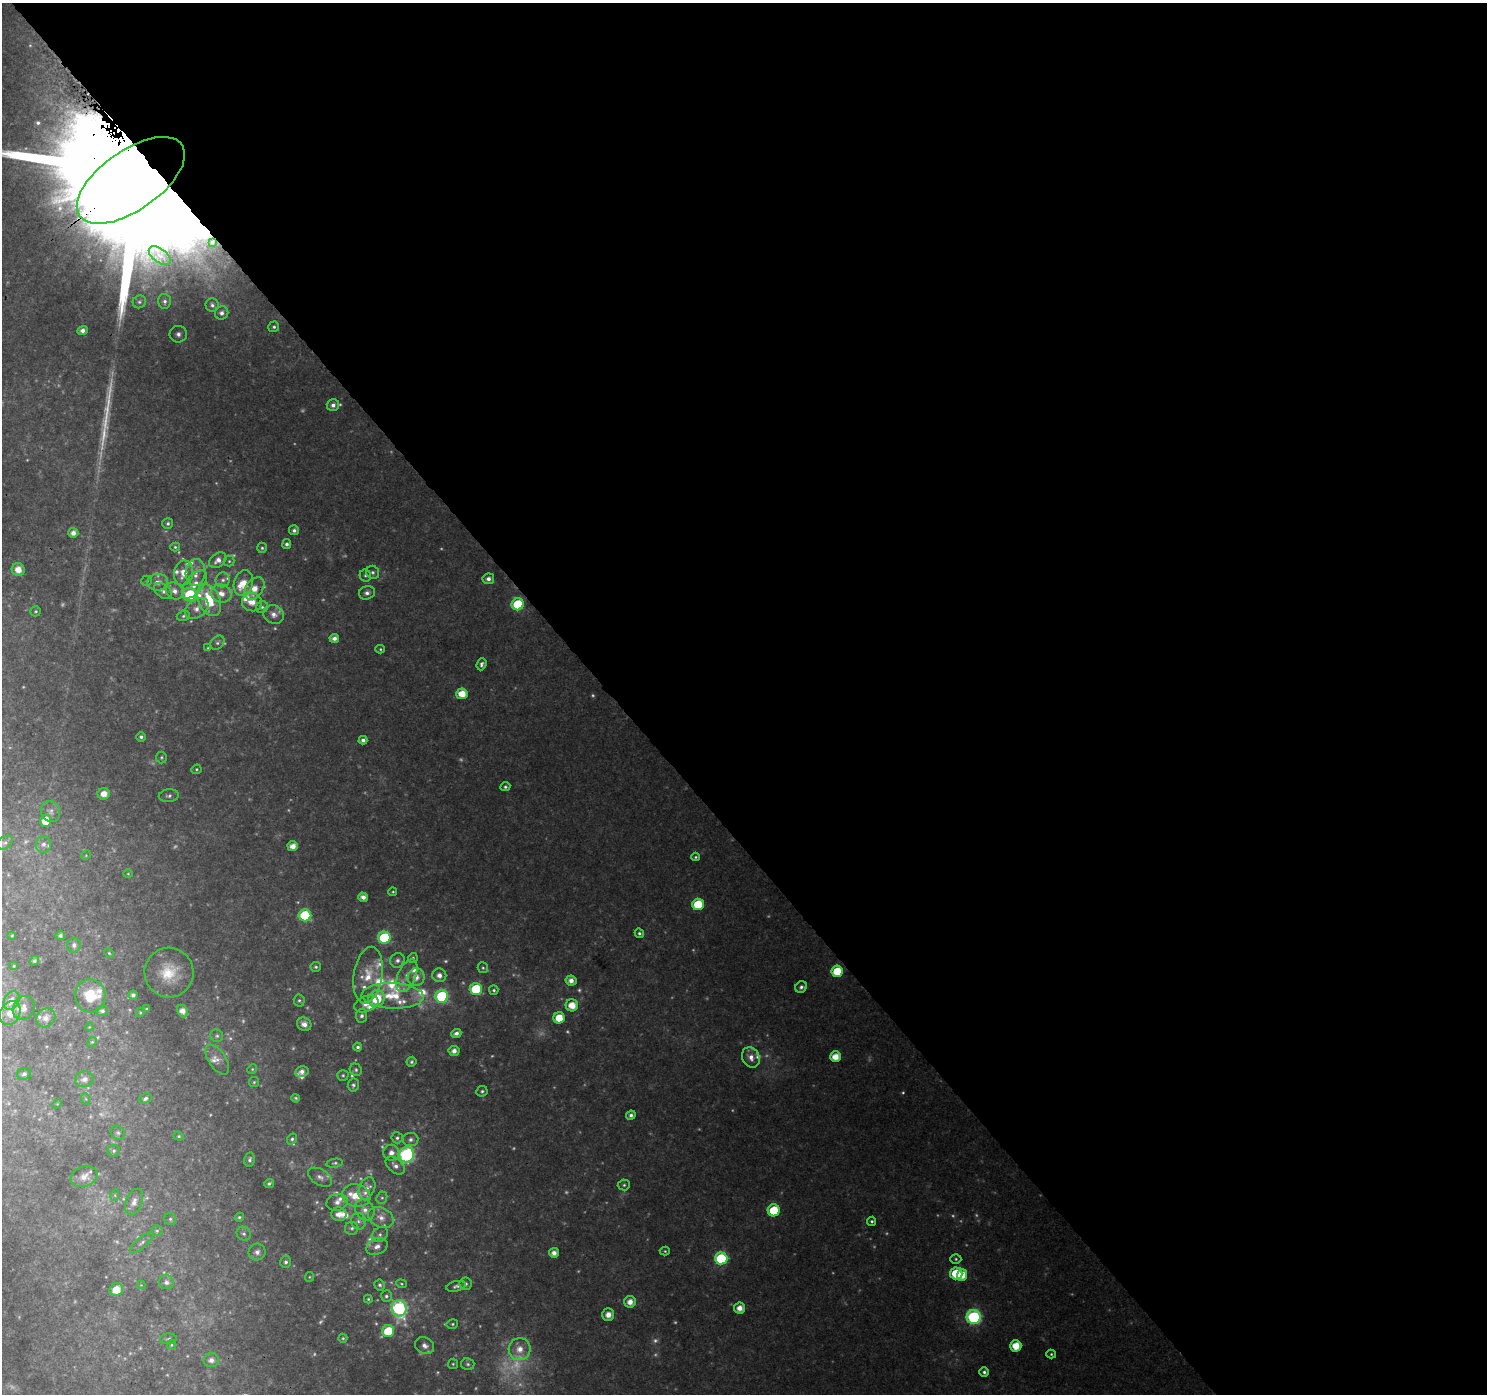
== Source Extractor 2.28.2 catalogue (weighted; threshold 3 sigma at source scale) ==
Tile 8 of 4 x 4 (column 4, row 2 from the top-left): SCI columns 4504-5988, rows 2957-4348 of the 6040 x 5978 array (HDU 1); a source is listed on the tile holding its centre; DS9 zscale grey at full resolution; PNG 1489 x 1396 px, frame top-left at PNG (2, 3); each listed source drawn as its Kron ellipse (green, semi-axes under 4 px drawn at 4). Shown black and unused: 59% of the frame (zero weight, under 3 of 4 exposures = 5% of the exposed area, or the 3 px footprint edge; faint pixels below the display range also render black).
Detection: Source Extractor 2.28.2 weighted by HDU 2 'WHT'; one run over the whole footprint, this tile lists its part. Background 0.0414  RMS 0.0039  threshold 0.0175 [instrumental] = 3 sigma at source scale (4.5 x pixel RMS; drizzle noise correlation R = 1.50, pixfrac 1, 0.0396/0.0396 arcsec/px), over >= 5 px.
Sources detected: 335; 98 too faint to see at this stretch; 1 long thin detection or spike segment (spike, bleed or trail) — neither listed nor drawn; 31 inside a brighter listed object's ellipse — not listed separately; the other 205 listed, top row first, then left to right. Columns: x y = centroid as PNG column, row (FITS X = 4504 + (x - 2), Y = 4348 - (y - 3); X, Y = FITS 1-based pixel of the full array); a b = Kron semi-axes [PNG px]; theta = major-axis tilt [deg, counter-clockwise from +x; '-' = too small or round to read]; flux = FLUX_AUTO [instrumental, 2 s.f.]
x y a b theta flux
131 180 62 30 35 59000
212 242 3 2 - 0.32
160 256 13 7 -37 2.3
164 301 7 6 - 1.4
139 302 7 6 - 1
212 305 7 6 - 1.4
222 313 7 6 - 1.9
274 327 5 5 - 0.99
83 330 5 4 - 2.1
178 334 8 8 - 2.1
333 405 6 6 - 2.1
168 523 5 5 - 0.92
294 530 5 5 - 1.3
73 533 5 5 - 2.8
287 544 5 4 - 1.3
175 547 5 4 - 0.64
262 548 5 4 - 0.75
218 560 9 6 39 2.8
229 561 5 5 - 0.7
18 569 6 6 - 4.4
196 572 13 10 88 4
373 572 7 6 - 1.1
183 573 12 9 81 5.7
365 576 6 5 - 0.78
488 579 6 5 - 2
223 580 7 7 - 1.5
147 581 5 5 - 0.75
158 582 10 8 7 2.8
243 583 13 9 72 7.1
194 584 17 8 50 4.4
254 589 12 8 55 6.2
163 591 10 6 -38 1.8
174 591 9 8 - 3
221 593 11 9 -16 4.1
367 593 8 6 16 1.8
190 595 7 6 - 30
209 600 17 11 -66 20
252 602 10 9 - 4.5
518 604 6 6 - 28
262 607 6 5 - 0.86
197 608 13 9 35 3.5
36 611 5 5 - 0.64
274 614 10 9 - 3
183 616 7 5 17 0.88
334 638 5 4 - 2.1
217 643 8 6 45 1.1
208 648 4 4 - 0.51
380 649 5 4 - 0.6
482 664 6 5 - 1.3
462 694 5 5 - 7.5
141 737 5 4 - 1.2
363 740 4 4 - 1.6
161 757 6 5 - 0.73
196 769 5 4 - 0.61
505 787 5 4 - 0.82
104 794 6 5 - 4.2
169 796 10 6 7 1.3
51 811 11 9 -60 2
46 821 6 5 - 6.7
5 843 9 6 34 1.1
43 844 8 7 - 1.9
293 846 5 5 - 4
86 855 5 4 - 0.4
695 857 4 3 - 0.61
128 874 4 4 - 0.45
393 892 4 4 - 0.56
363 897 5 4 - 2.6
698 904 6 6 - 18
305 915 6 6 - 28
639 933 5 4 - 0.92
60 935 5 4 - 1
12 936 4 3 - 0.36
384 938 6 6 - 40
74 945 7 7 - 1.9
109 953 5 4 - 0.51
413 958 5 5 - 0.71
397 960 7 7 - 1.7
34 961 5 4 - 1
14 966 3 3 - 0.3
316 967 5 5 - 0.78
483 968 5 5 - 0.71
837 971 5 5 - 14
169 973 25 24 - 15
368 975 28 14 81 11
439 975 7 6 - 2.9
407 976 17 9 67 4.8
416 977 9 8 - 4.6
571 981 5 5 - 3
801 987 6 5 - 1.2
476 989 6 6 - 26
494 990 5 4 - 0.81
133 995 4 4 - 1.2
90 996 16 15 - 13
393 996 31 13 -2 15
442 996 6 6 - 44
377 999 8 8 - 17
299 1000 6 5 - 0.84
11 1001 10 7 58 3.5
366 1004 12 7 21 3.8
572 1005 6 6 - 6.7
24 1008 12 10 60 3.2
146 1009 4 3 - 0.42
102 1011 6 5 - 1.2
183 1011 7 5 -63 3.8
140 1012 5 4 - 0.44
10 1013 12 9 66 5.7
362 1016 7 5 82 1.4
46 1018 10 9 - 3.5
559 1018 6 5 - 9
304 1024 7 6 - 2.8
89 1027 4 3 - 0.28
456 1033 5 4 - 1.9
217 1036 6 6 - 0.94
92 1042 5 4 - 0.6
358 1047 4 4 - 0.92
454 1051 5 5 - 2.8
751 1057 11 8 -62 3.5
835 1057 5 5 - 6.3
217 1060 17 8 -56 3.1
412 1062 5 4 - 0.78
252 1069 5 4 - 0.54
356 1070 6 5 - 0.91
302 1072 6 5 - 2.3
24 1074 7 6 - 1.5
343 1075 6 5 - 0.7
84 1079 9 7 11 2.4
254 1082 5 5 - 0.65
353 1085 6 5 - 1.1
482 1091 6 5 - 0.86
296 1098 4 4 - 0.7
86 1099 6 4 -70 0.52
145 1099 6 5 - 1.1
57 1104 5 4 - 0.41
631 1115 5 4 - 1.4
118 1133 7 6 - 0.96
179 1136 5 4 - 0.57
397 1138 5 5 - 0.99
292 1139 6 4 54 0.9
411 1139 8 6 6 1.7
114 1151 6 5 - 0.8
391 1153 8 8 - 2.5
406 1155 8 7 - 82
250 1160 7 5 80 1.2
335 1163 8 4 10 0.76
395 1166 11 6 -41 2.1
84 1177 14 10 20 4.4
320 1177 13 7 -31 2.3
269 1183 5 3 - 0.95
624 1185 6 5 - 0.88
367 1188 12 7 68 2.8
115 1195 6 4 73 0.45
356 1196 14 11 -16 7.9
382 1198 6 5 - 0.79
134 1202 13 8 68 3.1
337 1202 11 8 16 2.6
365 1210 11 9 -56 3.1
774 1210 6 6 - 17
339 1214 7 6 - 3.8
239 1217 5 4 - 0.69
381 1217 13 9 -26 3.7
170 1219 6 5 - 0.83
358 1221 8 7 - 1.6
872 1221 4 4 - 0.78
352 1228 7 6 - 1
157 1231 5 5 - 0.73
244 1234 7 6 - 1.2
380 1234 9 7 36 1.5
142 1243 14 5 40 1.5
377 1246 11 8 26 2.6
665 1251 5 4 - 0.61
257 1252 8 8 - 2.3
554 1253 5 5 - 3.1
721 1258 6 6 - 42
956 1259 5 4 - 0.72
286 1262 6 5 - 1.1
956 1273 6 6 - 18
962 1275 6 5 - 6.9
309 1277 5 4 - 0.48
166 1282 7 7 - 1.8
401 1284 5 4 - 0.55
466 1284 6 6 - 1.1
141 1285 4 4 - 0.35
380 1285 5 5 - 0.98
456 1286 10 5 13 1.3
116 1290 7 6 - 7.6
386 1296 6 5 - 0.91
368 1299 4 4 - 0.55
630 1302 6 6 - 3.8
399 1308 8 7 - 92
740 1308 5 5 - 4.2
608 1315 6 6 - 3.3
974 1317 7 7 - 78
452 1324 6 4 15 0.7
388 1331 6 6 - 17
343 1338 4 4 - 0.59
168 1339 8 5 3 0.93
171 1345 5 4 - 0.58
424 1346 10 8 -27 2.6
1016 1346 6 5 - 8.4
520 1349 11 11 - 5.7
1051 1354 5 4 - 0.67
211 1360 7 7 - 2.5
453 1364 5 5 - 0.61
468 1364 6 6 - 0.97
984 1372 5 5 - 1.2
Overlapping masked pixels (flux is a lower limit): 1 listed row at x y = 131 180
Isophote crosses this tile's border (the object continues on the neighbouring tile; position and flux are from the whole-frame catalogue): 1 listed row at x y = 131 180